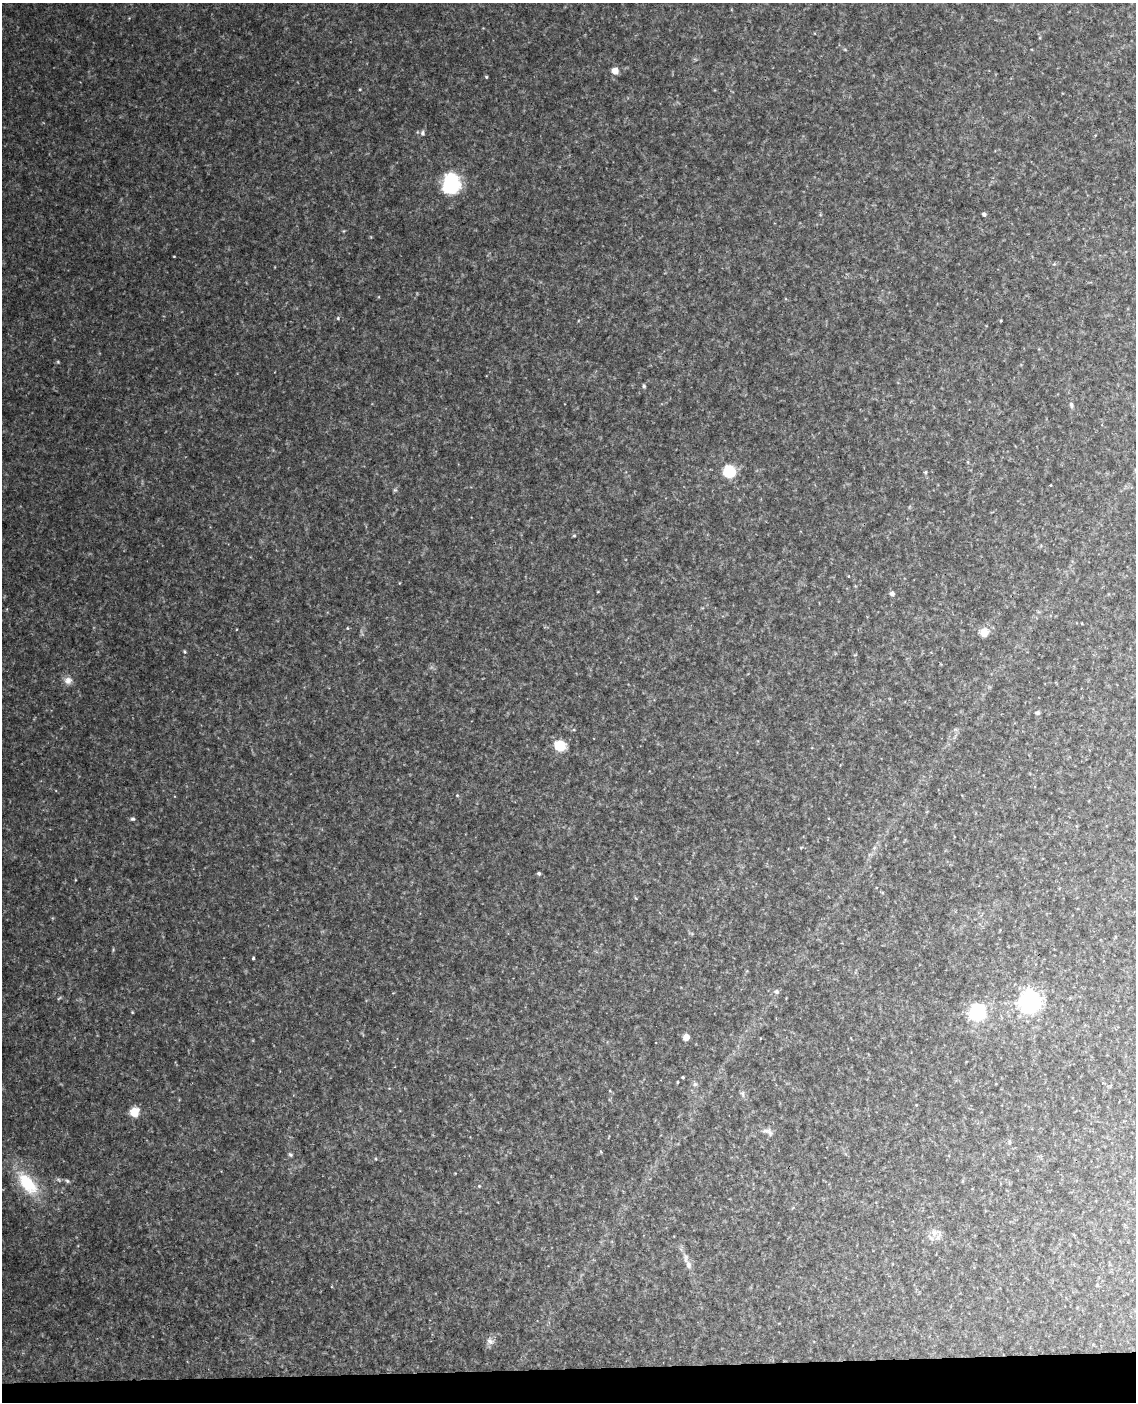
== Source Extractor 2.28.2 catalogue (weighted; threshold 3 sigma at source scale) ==
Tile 10 of 4 x 3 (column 2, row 3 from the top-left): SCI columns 1194-2327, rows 243-1642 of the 4652 x 4581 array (HDU 1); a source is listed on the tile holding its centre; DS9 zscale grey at full resolution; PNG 1138 x 1404 px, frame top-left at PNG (2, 3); no overlay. Shown black and unused: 2% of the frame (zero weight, under 3 of 4 exposures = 6% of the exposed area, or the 3 px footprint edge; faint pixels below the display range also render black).
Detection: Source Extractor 2.28.2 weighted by HDU 2 'WHT'; one run over the whole footprint, this tile lists its part. Background 0.116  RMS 0.01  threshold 0.0451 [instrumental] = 3 sigma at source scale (4.5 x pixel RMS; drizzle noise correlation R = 1.50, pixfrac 1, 0.05/0.05 arcsec/px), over >= 5 px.
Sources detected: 54; all 54 listed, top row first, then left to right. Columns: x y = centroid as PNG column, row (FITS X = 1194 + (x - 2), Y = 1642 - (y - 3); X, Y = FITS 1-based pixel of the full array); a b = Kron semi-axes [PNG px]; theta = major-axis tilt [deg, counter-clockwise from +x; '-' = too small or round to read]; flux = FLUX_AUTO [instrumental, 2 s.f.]
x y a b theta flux
615 71 7 7 - 8.4
486 77 4 3 - 1
360 89 4 3 - 0.8
422 133 8 6 -90 2.5
451 184 11 9 83 190
984 214 4 4 - 2.9
174 256 3 2 - 0.65
338 318 5 4 - 1.2
1001 321 4 3 - 0.89
58 362 5 4 - 1
644 386 5 4 - 1.4
1071 405 8 5 -82 2.5
968 462 6 3 -72 1.1
729 471 7 7 - 58
925 472 5 4 - 1.4
1051 485 3 2 - 0.65
395 490 6 5 - 1.5
574 536 5 3 - 1.1
892 593 6 5 - 3.1
1082 623 2 2 - 0.74
347 628 4 4 - 0.91
984 632 8 7 - 13
185 652 5 4 - 1.3
68 680 11 10 - 6.2
1038 712 6 6 - 1.8
560 745 8 7 - 35
457 795 4 4 - 1.1
132 819 6 5 - 1.9
874 848 6 4 46 1.8
539 873 4 4 - 2
253 958 3 3 - 1.3
776 992 6 5 - 2.8
59 998 7 3 37 1.1
1030 1001 7 7 - 740
132 1012 3 3 - 0.85
977 1012 8 7 - 260
686 1037 5 5 - 10
683 1077 3 3 - 1.1
677 1082 3 2 - 0.95
695 1084 6 6 - 2.2
610 1091 5 3 - 0.88
742 1094 10 5 -75 2.6
134 1112 8 8 - 17
765 1131 12 7 -11 4.7
1009 1142 6 4 89 1.3
290 1154 6 5 - 1.8
376 1159 5 3 - 0.84
67 1181 8 5 -22 2
27 1183 34 16 -51 49
479 1186 4 4 - 1.2
934 1233 10 9 - 6.7
688 1265 12 8 -73 5.6
1097 1285 4 4 - 1.4
490 1341 12 8 -30 5